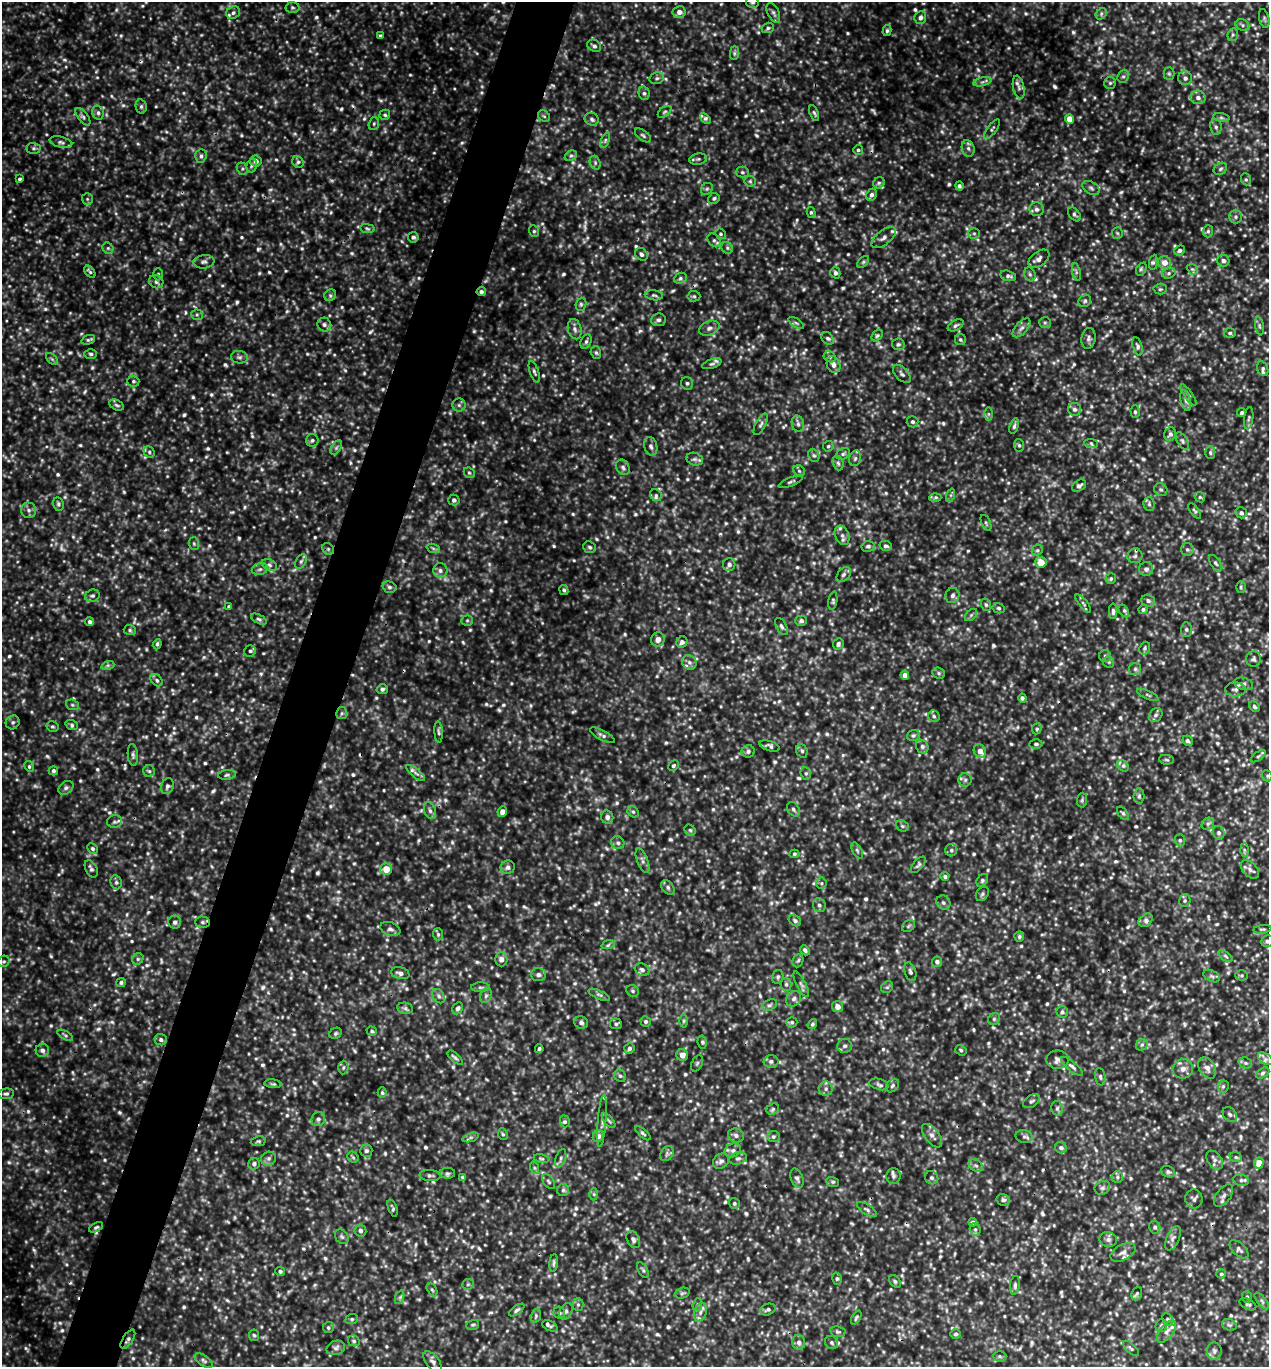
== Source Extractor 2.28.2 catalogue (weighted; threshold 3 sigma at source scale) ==
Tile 7 of 4 x 4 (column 3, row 2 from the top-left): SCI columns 2673-3939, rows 2733-4097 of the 5500 x 5491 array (HDU 1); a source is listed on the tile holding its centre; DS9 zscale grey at full resolution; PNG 1271 x 1369 px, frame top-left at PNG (2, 2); each listed source drawn as its Kron ellipse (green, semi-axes under 4 px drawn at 4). Shown black and unused: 5% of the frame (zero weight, under 3 of 5 exposures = <1% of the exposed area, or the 3 px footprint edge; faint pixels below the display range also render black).
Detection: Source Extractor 2.28.2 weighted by HDU 2 'WHT'; one run over the whole footprint, this tile lists its part. Background 0.356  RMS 0.067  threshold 0.303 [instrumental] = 3 sigma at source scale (4.5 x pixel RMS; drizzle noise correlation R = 1.50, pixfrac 1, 0.05/0.05 arcsec/px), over >= 5 px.
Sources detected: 1185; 28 too faint to see at this stretch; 5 cosmic-ray / hot-pixel residue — neither listed nor drawn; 17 inside a brighter listed object's ellipse — not listed separately; of the other 1135, all 500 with FLUX_AUTO >= 11.1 (the completeness limit of this list) listed and drawn (635 fainter detections not listed), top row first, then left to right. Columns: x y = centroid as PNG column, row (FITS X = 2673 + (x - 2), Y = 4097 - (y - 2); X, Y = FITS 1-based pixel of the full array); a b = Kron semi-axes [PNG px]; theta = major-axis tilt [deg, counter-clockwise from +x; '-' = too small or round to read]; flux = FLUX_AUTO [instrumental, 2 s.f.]
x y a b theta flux
752 2 6 5 - 12
292 7 7 5 -3 14
679 12 6 6 - 42
233 13 7 6 - 17
773 13 10 5 -64 20
1101 14 6 5 - 14
920 18 6 6 - 24
1264 18 9 5 -77 14
1242 25 7 5 -25 15
768 28 6 5 - 14
887 30 5 4 - 13
1233 35 6 5 - 12
380 36 4 3 - 18
594 46 7 5 -34 20
734 53 7 4 89 14
1169 74 6 5 - 12
1123 76 7 5 67 15
657 78 7 5 14 16
1185 78 7 7 - 24
982 82 9 4 12 17
1110 83 6 6 - 12
1019 87 11 5 -78 23
644 93 7 5 -76 15
1198 98 7 6 - 28
141 106 7 5 -77 14
665 112 8 4 36 12
98 113 7 5 -75 19
814 113 8 3 -68 12
385 115 5 5 - 11
544 116 6 5 - 12
83 117 10 5 -53 18
1221 118 8 4 -8 13
592 119 7 6 - 19
705 119 6 4 -42 14
1070 119 5 4 - 99
374 124 6 5 - 12
1216 127 8 5 -80 18
992 129 12 4 53 14
643 136 9 5 -37 14
605 140 8 4 67 12
61 142 11 5 -13 21
34 148 7 5 0 13
968 148 8 6 -74 23
858 150 5 5 - 12
201 156 7 5 87 19
571 156 6 4 26 14
698 159 9 5 9 15
256 161 6 5 - 30
298 162 6 5 - 14
595 163 7 5 -71 15
252 165 7 5 73 16
242 169 6 5 - 12
1220 169 7 5 33 14
742 172 6 5 - 13
19 179 4 4 - 11
1246 179 6 5 - 11
750 181 6 5 - 12
879 183 6 5 - 12
959 186 4 4 - 12
1091 188 9 6 -32 18
707 189 6 5 - 13
872 195 6 5 - 22
714 198 6 5 - 14
87 199 6 5 - 12
1037 209 7 7 - 24
811 212 5 4 - 11
1074 214 8 5 -51 17
1236 217 7 6 - 17
367 229 7 4 -9 12
534 231 6 5 - 12
1208 231 6 5 - 12
974 233 6 5 - 13
1117 233 6 5 - 12
720 234 5 4 - 11
413 237 5 5 - 17
884 238 14 7 39 34
714 240 7 5 -52 15
108 248 6 5 - 11
727 248 6 5 - 15
1179 250 5 5 - 15
641 254 7 6 - 22
1039 259 12 7 36 31
1223 261 6 6 - 21
204 262 10 6 7 23
863 262 7 4 45 12
1153 262 7 4 83 13
1165 263 6 6 - 59
1141 269 7 4 59 12
1192 269 6 4 -42 12
90 272 7 4 -50 12
1076 272 9 3 -78 13
835 273 6 5 - 20
1169 273 7 5 16 14
158 274 6 5 - 11
1030 274 7 5 -68 16
1008 276 8 5 -14 17
680 278 6 5 - 15
156 282 7 6 - 22
1160 289 6 5 - 11
481 292 4 4 - 18
330 295 6 5 - 15
654 295 9 5 -7 16
694 296 6 5 - 12
1085 301 7 5 40 13
581 304 7 5 70 12
197 315 6 5 - 12
658 320 7 6 - 20
796 323 9 3 -33 12
1045 323 6 5 - 13
324 325 7 6 - 20
956 325 9 5 30 16
1259 326 9 3 -79 13
709 328 10 7 22 29
1022 328 11 6 47 28
575 329 10 6 -75 29
1230 333 6 5 - 14
877 335 6 4 48 12
828 338 7 5 -42 15
1088 338 10 7 81 23
88 340 7 4 18 12
960 340 5 5 - 12
586 341 7 5 64 16
898 344 6 6 - 15
1138 346 9 5 -73 16
596 353 7 5 -72 13
91 354 6 5 - 14
239 357 8 6 -6 18
830 357 6 5 - 13
52 359 7 4 -45 12
712 364 10 4 19 15
833 365 8 6 -66 31
1263 369 7 5 -68 14
534 372 11 4 -70 16
902 374 11 6 -46 22
133 381 6 5 - 12
687 383 6 6 - 15
1188 395 12 4 -55 17
1186 401 10 5 -75 23
117 405 8 5 -27 14
459 405 6 6 - 16
1075 409 6 6 - 20
1135 412 6 4 -88 12
1242 413 5 4 - 14
988 414 7 4 -90 12
1249 418 11 4 82 14
913 422 6 5 - 16
761 424 12 5 62 18
798 424 8 6 -75 22
1014 426 8 4 74 15
1170 434 7 6 - 22
312 440 6 6 - 15
1182 441 9 5 -59 16
1091 443 7 4 -3 14
1019 445 6 5 - 13
651 446 9 6 -75 22
828 446 5 5 - 12
336 448 8 4 59 17
149 452 6 5 - 14
1210 453 6 5 - 12
843 454 7 5 30 13
814 455 7 5 -66 15
855 458 8 6 73 19
695 459 8 6 -18 19
838 463 7 5 -72 14
623 467 8 6 -56 20
799 471 6 5 - 12
469 473 6 5 - 11
791 482 13 3 23 13
1079 486 7 5 34 23
1161 490 7 6 - 16
656 495 6 5 - 17
951 495 7 4 71 12
935 497 6 4 3 12
1200 497 5 4 - 11
454 500 5 5 - 16
58 504 7 5 -78 13
1149 504 7 5 -88 16
29 510 8 7 - 23
1195 511 9 4 -54 13
1241 513 6 5 - 20
986 523 8 4 -65 11
842 535 10 7 -68 29
194 544 6 5 - 12
868 546 6 5 - 16
886 546 6 5 - 17
590 547 6 5 - 14
433 548 7 4 -19 13
328 549 6 5 - 13
1187 549 6 6 - 14
1037 550 6 5 - 12
1135 556 7 7 - 20
301 561 8 5 62 16
1041 562 5 5 - 92
1215 563 9 5 -56 15
269 565 8 5 -28 17
729 565 7 6 - 21
260 569 8 6 15 18
1146 569 7 7 - 25
440 570 7 7 - 27
844 575 8 6 48 20
1111 579 5 5 - 14
389 587 7 5 -15 17
1241 587 6 5 - 11
564 590 5 4 - 13
952 595 8 7 - 23
92 596 7 6 - 17
833 601 9 4 80 13
1148 601 7 6 - 20
1083 603 11 3 -50 15
986 605 6 5 - 12
229 607 4 4 - 12
999 608 6 5 - 13
1143 609 4 4 - 13
1113 611 8 4 -90 17
1124 611 7 4 -56 12
971 615 7 4 45 13
259 619 9 4 -27 15
467 621 5 5 - 11
801 621 6 5 - 19
90 622 4 4 - 17
781 626 9 5 -61 18
1186 629 7 5 89 15
130 630 6 5 - 12
658 639 7 6 - 40
682 642 6 5 - 22
157 644 5 4 - 11
838 644 6 5 - 20
1145 648 7 5 67 12
250 651 6 5 - 15
1105 656 6 6 - 14
1253 659 8 7 - 18
689 662 8 6 -45 23
1109 662 6 5 - 13
108 665 7 4 18 13
1135 669 6 6 - 15
939 673 6 5 - 12
905 675 4 4 - 37
157 680 7 5 -43 14
1244 684 9 6 -16 21
382 689 5 4 - 16
1235 689 10 7 -1 26
1148 695 12 3 -24 13
1022 698 4 4 - 16
72 705 7 5 -21 12
1254 707 6 4 -46 11
342 713 6 5 - 14
1156 715 7 6 - 19
934 716 6 5 - 14
13 722 7 6 - 17
72 725 6 5 - 13
52 726 6 5 - 11
1037 729 6 4 66 13
439 732 10 3 -85 13
602 735 14 4 -28 20
913 735 6 5 - 14
1188 741 5 4 - 12
1036 744 6 4 -1 13
770 746 10 5 -19 19
922 747 7 6 - 18
748 751 6 6 - 16
802 751 7 5 -62 13
980 751 7 6 - 39
133 755 11 5 -85 18
1258 756 9 4 36 11
1167 760 7 4 -7 11
29 766 5 5 - 12
673 766 5 4 - 13
1123 766 6 5 - 16
53 771 5 4 - 13
149 771 6 6 - 13
416 773 11 3 -39 23
806 773 6 5 - 12
227 775 9 5 7 15
1267 776 6 5 - 12
965 780 6 6 - 17
167 786 8 6 68 19
66 788 8 6 38 20
1139 796 7 5 88 16
1082 800 7 5 88 12
793 809 8 6 -57 19
430 811 9 5 -71 24
502 812 5 4 - 36
633 812 6 5 - 13
1123 813 8 4 -52 12
607 817 6 6 - 24
114 822 7 6 - 17
1208 824 7 5 44 16
902 826 7 5 -22 12
690 830 6 5 - 12
1219 833 7 5 -66 17
1180 840 6 5 - 12
618 843 7 6 - 17
92 849 6 5 - 13
857 850 9 4 -62 15
951 850 6 6 - 15
1244 850 7 4 -88 12
794 854 5 4 - 12
643 861 13 5 -68 25
918 865 10 5 50 15
508 867 7 6 - 23
91 869 9 5 -64 19
386 869 6 6 - 88
1250 869 11 6 -46 28
945 876 4 4 - 14
982 880 7 5 52 15
116 882 7 5 -76 15
821 883 5 5 - 12
668 887 8 5 -52 18
982 894 8 6 55 16
1185 901 6 5 - 14
943 902 7 6 - 19
819 905 7 6 - 18
1146 920 8 5 42 23
795 921 7 5 -34 16
175 922 6 6 - 22
202 922 7 5 -1 15
908 926 7 5 37 13
390 929 10 6 -19 25
1262 929 9 3 6 11
438 934 6 5 - 12
1019 937 5 5 - 13
1268 941 6 5 - 20
608 945 7 4 18 12
805 950 5 4 - 17
1225 956 8 4 -36 13
138 959 6 5 - 13
501 959 7 6 - 33
4 961 6 5 - 12
798 961 7 5 67 13
937 962 5 5 - 19
642 970 8 6 -26 21
910 972 10 5 -72 19
400 973 9 5 -14 29
538 975 7 6 - 24
1242 975 6 5 - 11
1212 976 9 5 -26 17
778 977 7 5 75 12
121 982 5 4 - 14
786 984 6 5 - 14
801 984 14 4 -63 19
481 987 9 5 1 15
887 987 6 5 - 12
633 991 7 5 -34 14
599 995 11 4 -24 16
439 996 8 5 -53 19
486 996 7 5 68 17
794 999 8 7 - 23
769 1005 8 5 26 17
837 1007 5 5 - 45
405 1008 8 5 -8 19
458 1008 6 5 - 20
1062 1012 6 5 - 13
994 1019 6 5 - 13
646 1021 5 5 - 14
684 1021 6 4 90 12
581 1022 7 6 - 19
792 1022 5 5 - 12
616 1024 6 5 - 14
812 1024 5 4 - 12
372 1031 5 4 - 12
336 1033 6 5 - 13
65 1035 8 4 -30 12
161 1040 6 5 - 18
702 1042 7 4 -81 12
1142 1045 6 5 - 15
845 1046 7 7 - 21
629 1048 5 5 - 16
539 1049 4 3 - 13
42 1050 6 6 - 25
961 1050 6 5 - 13
682 1055 6 5 - 50
455 1058 9 4 -41 15
1266 1059 8 5 -32 24
1057 1060 11 9 1 33
771 1061 7 6 - 21
697 1063 8 5 63 14
1245 1063 7 5 -20 16
1072 1066 14 4 -40 21
343 1067 7 5 87 13
1207 1068 11 7 -57 42
1183 1069 10 9 - 44
1262 1073 7 5 29 14
620 1076 6 5 - 13
1100 1077 9 5 -80 15
273 1084 8 4 -6 12
879 1084 10 5 -15 17
892 1086 7 5 47 16
1223 1086 6 5 - 13
826 1089 7 7 - 21
382 1093 5 4 - 12
6 1094 8 5 7 16
1031 1101 9 5 34 18
1057 1108 7 5 -79 16
773 1109 7 5 30 12
1230 1114 8 6 -49 19
318 1119 7 6 - 20
565 1121 6 5 - 14
602 1121 26 3 85 23
609 1121 9 3 -49 12
643 1133 9 4 -42 14
503 1134 6 4 -66 11
736 1135 8 7 - 24
598 1136 6 5 - 27
932 1136 14 7 -52 34
471 1137 8 3 19 13
773 1137 6 6 - 14
1024 1137 8 6 -12 20
258 1141 7 4 9 11
1061 1148 6 5 - 17
733 1150 8 6 25 22
366 1151 6 6 - 15
667 1154 8 6 57 17
353 1157 6 5 - 11
1236 1157 6 5 - 11
542 1158 8 4 -9 13
561 1158 9 5 70 18
738 1158 9 6 13 17
269 1159 8 7 - 20
1215 1160 10 7 -53 26
721 1161 8 7 - 21
1259 1163 5 5 - 97
254 1164 6 5 - 20
976 1165 8 5 -32 18
535 1168 6 4 -70 12
1168 1172 7 5 -20 15
447 1173 8 5 0 16
430 1176 10 5 -3 18
893 1176 8 7 - 21
463 1177 4 4 - 12
1117 1177 6 5 - 15
797 1178 10 6 -71 22
932 1178 7 6 - 17
1241 1180 8 5 -13 15
548 1181 8 5 -54 13
832 1182 6 5 - 12
1102 1188 8 6 30 19
563 1190 6 6 - 16
594 1194 6 4 -89 12
1223 1196 13 7 53 29
1194 1199 9 8 - 22
1003 1200 6 6 - 17
734 1203 6 5 - 14
393 1208 9 4 -71 13
867 1210 12 5 -32 20
973 1222 4 4 - 15
96 1227 7 4 28 12
1155 1227 6 5 - 17
360 1230 6 6 - 22
975 1230 6 5 - 13
342 1237 8 6 -55 16
1173 1238 13 6 66 29
633 1240 9 6 -63 21
1108 1240 9 7 -14 26
1239 1249 11 6 -43 21
1123 1252 13 7 27 34
554 1263 9 4 85 14
643 1270 8 4 -60 13
280 1271 5 4 - 14
1221 1274 5 4 - 11
837 1279 6 5 - 12
895 1281 7 5 -50 12
468 1284 6 5 - 12
1015 1285 9 5 82 18
432 1290 7 4 -62 12
682 1293 7 5 20 13
1137 1294 7 5 69 13
400 1297 7 4 72 14
1247 1297 6 5 - 12
1262 1301 10 4 -52 14
578 1304 6 5 - 12
697 1304 6 4 71 11
1248 1304 9 5 -28 15
768 1309 8 5 20 18
517 1310 9 4 35 16
566 1311 9 6 61 17
700 1312 10 6 72 29
559 1313 6 5 - 14
536 1316 7 5 72 13
856 1318 7 4 62 11
352 1319 6 5 - 11
1168 1319 7 5 -54 11
473 1325 6 5 - 12
1229 1325 7 5 -20 15
550 1326 8 5 -26 15
1161 1326 6 5 - 13
328 1328 5 5 - 12
838 1332 8 5 -10 13
1166 1332 13 6 51 31
956 1334 5 5 - 14
254 1335 6 5 - 11
128 1339 11 5 58 19
354 1341 6 5 - 13
799 1342 7 6 - 27
832 1343 7 6 - 16
336 1348 9 7 16 25
1131 1348 10 4 -44 13
1214 1351 9 7 87 23
999 1356 7 5 -2 13
204 1360 10 5 -34 19
432 1362 12 6 -52 27
Overlapping masked pixels (flux is a lower limit): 3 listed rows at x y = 481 292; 1135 556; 128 1339
Isophote crosses this tile's border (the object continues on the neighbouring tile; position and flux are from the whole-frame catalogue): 2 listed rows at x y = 752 2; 1268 941
Unlisted compact peaks at least as high as the median listed source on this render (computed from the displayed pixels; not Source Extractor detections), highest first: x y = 263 987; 798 1240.